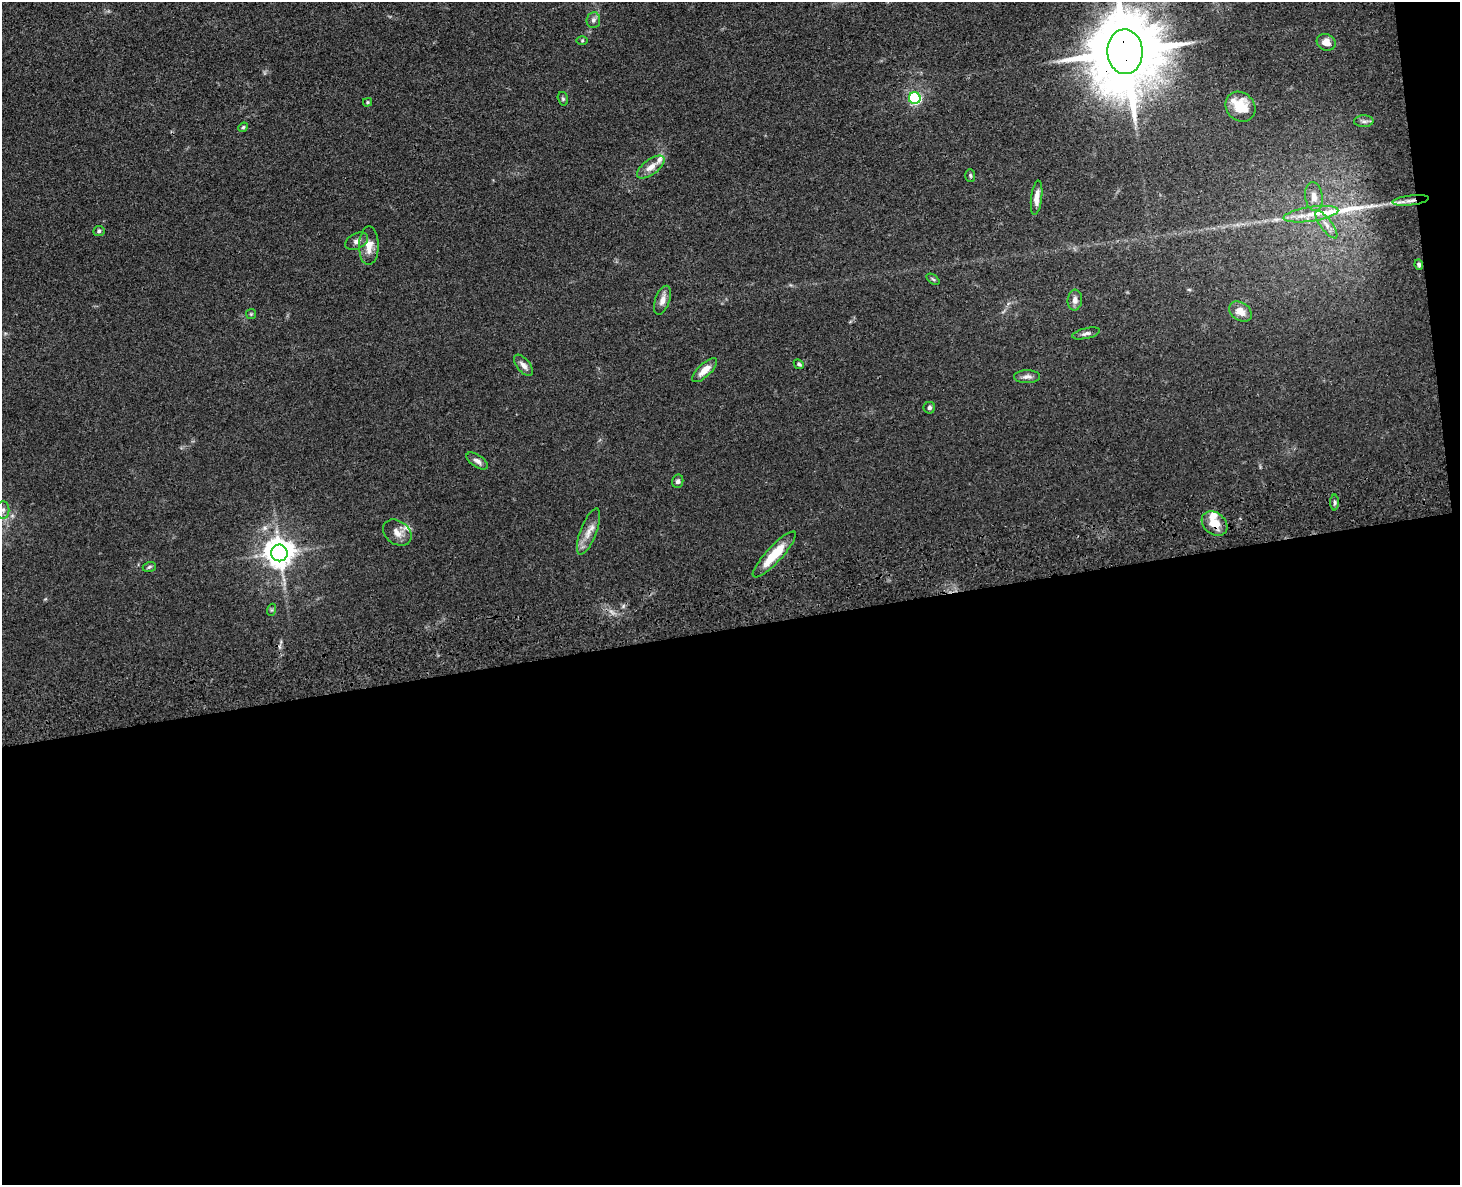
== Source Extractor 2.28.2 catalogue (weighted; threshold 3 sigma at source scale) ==
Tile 12 of 3 x 4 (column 3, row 4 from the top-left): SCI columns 3185-4642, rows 117-1299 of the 4800 x 4963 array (HDU 1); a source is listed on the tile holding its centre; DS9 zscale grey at full resolution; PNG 1462 x 1187 px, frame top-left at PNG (2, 2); each listed source drawn as its Kron ellipse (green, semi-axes under 4 px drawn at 4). Shown black and unused: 48% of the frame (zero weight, under 3 of 4 exposures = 6% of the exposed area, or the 3 px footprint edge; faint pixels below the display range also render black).
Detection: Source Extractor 2.28.2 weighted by HDU 2 'WHT'; one run over the whole footprint, this tile lists its part. Background 0.0683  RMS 0.0059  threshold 0.0265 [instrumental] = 3 sigma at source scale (4.5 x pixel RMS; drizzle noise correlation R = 1.50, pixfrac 1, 0.05/0.05 arcsec/px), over >= 5 px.
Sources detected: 47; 1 long thin detection or spike segment (spike, bleed or trail) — neither listed nor drawn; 3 inside a brighter listed object's ellipse — not listed separately; the other 43 listed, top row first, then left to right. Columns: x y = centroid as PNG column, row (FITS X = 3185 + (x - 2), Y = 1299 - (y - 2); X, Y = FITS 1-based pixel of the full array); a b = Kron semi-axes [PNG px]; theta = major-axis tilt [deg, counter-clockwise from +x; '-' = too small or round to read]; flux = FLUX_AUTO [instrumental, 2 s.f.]
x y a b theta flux
593 20 8 7 - 2.2
582 40 6 4 1 0.63
1326 42 10 8 -28 5.6
1125 52 22 17 -87 7600
915 98 6 6 - 86
563 99 7 5 -75 1
367 102 4 3 - 0.73
1240 107 16 14 -44 13
1364 121 10 6 2 2
243 127 5 4 - 0.83
651 167 16 7 37 5.4
970 175 6 5 - 0.95
1314 197 14 9 -83 5.5
1037 198 17 5 83 4.8
1411 200 18 5 7 4.2
1311 214 27 7 8 11
1326 225 17 6 -53 4.9
99 231 6 5 - 1
357 241 12 7 26 2.8
369 246 19 10 89 7.3
1419 265 5 4 - 1.1
933 279 7 3 -37 0.86
662 300 15 7 71 4.3
1075 300 10 7 84 3.1
1240 312 12 9 -33 5.8
251 314 5 5 - 0.78
1086 333 14 5 13 2
799 364 5 4 - 0.98
523 365 12 6 -50 3.5
704 370 16 6 43 6.6
1027 377 13 6 0 2.7
929 408 6 5 - 1.4
477 461 12 6 -35 2.6
678 481 7 5 75 1.8
1334 502 8 4 -90 1.2
3 510 9 6 89 2.1
1214 523 14 11 -41 9.8
589 531 24 8 69 6.3
397 533 15 11 -35 5.3
279 553 8 8 - 850
774 554 30 8 47 17
149 567 7 5 18 1.1
271 610 6 4 71 0.9
Overlapping masked pixels (flux is a lower limit): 3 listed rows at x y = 1125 52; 1411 200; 1214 523
Isophote crosses this tile's border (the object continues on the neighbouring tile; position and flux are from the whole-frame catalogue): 1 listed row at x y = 1125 52